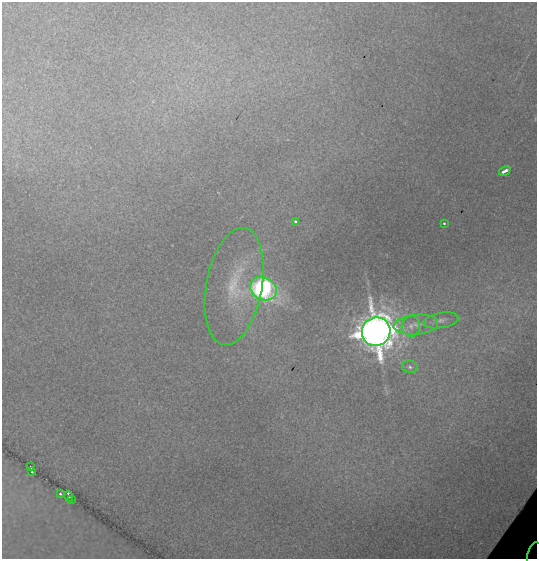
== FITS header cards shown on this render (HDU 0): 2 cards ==
NAXIS1  =                  535
NAXIS2  =                  557

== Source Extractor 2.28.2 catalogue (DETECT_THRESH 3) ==
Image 535 x 557 px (HDU 0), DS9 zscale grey, 1 PNG px = 1 image px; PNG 539 x 561 px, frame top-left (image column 1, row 557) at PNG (2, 2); each listed source drawn as its Kron ellipse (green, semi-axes under 4 px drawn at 4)
Background 0.0453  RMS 0.0022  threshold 0.00646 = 3 sigma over >= 5 px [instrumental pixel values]
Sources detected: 17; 1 with non-positive FLUX_AUTO (blend fragments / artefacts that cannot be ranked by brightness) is neither listed nor drawn; the other 16 listed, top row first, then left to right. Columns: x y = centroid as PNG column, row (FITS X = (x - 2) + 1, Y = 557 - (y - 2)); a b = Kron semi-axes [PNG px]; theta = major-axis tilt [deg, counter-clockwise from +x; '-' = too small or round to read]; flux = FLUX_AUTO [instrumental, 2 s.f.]
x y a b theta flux
505 171 6 3 31 0.97
295 221 4 3 - 0.31
444 223 3 3 - 0.18
234 286 59 28 79 9.5
263 289 14 11 -27 34
441 320 18 7 9 1.1
416 325 22 10 5 2.3
411 326 10 9 - 1
376 332 14 14 - 350
410 367 8 6 -12 0.44
31 467 3 3 - 1.5
32 472 3 3 - 0.75
60 494 3 2 - 0.16
69 496 5 4 - 1
72 500 3 3 - 1.7
535 555 13 7 78 0.52
At the frame edge (FLAGS 8, measured only in part): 1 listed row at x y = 535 555
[1 non-positive-flux detection neither listed nor drawn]